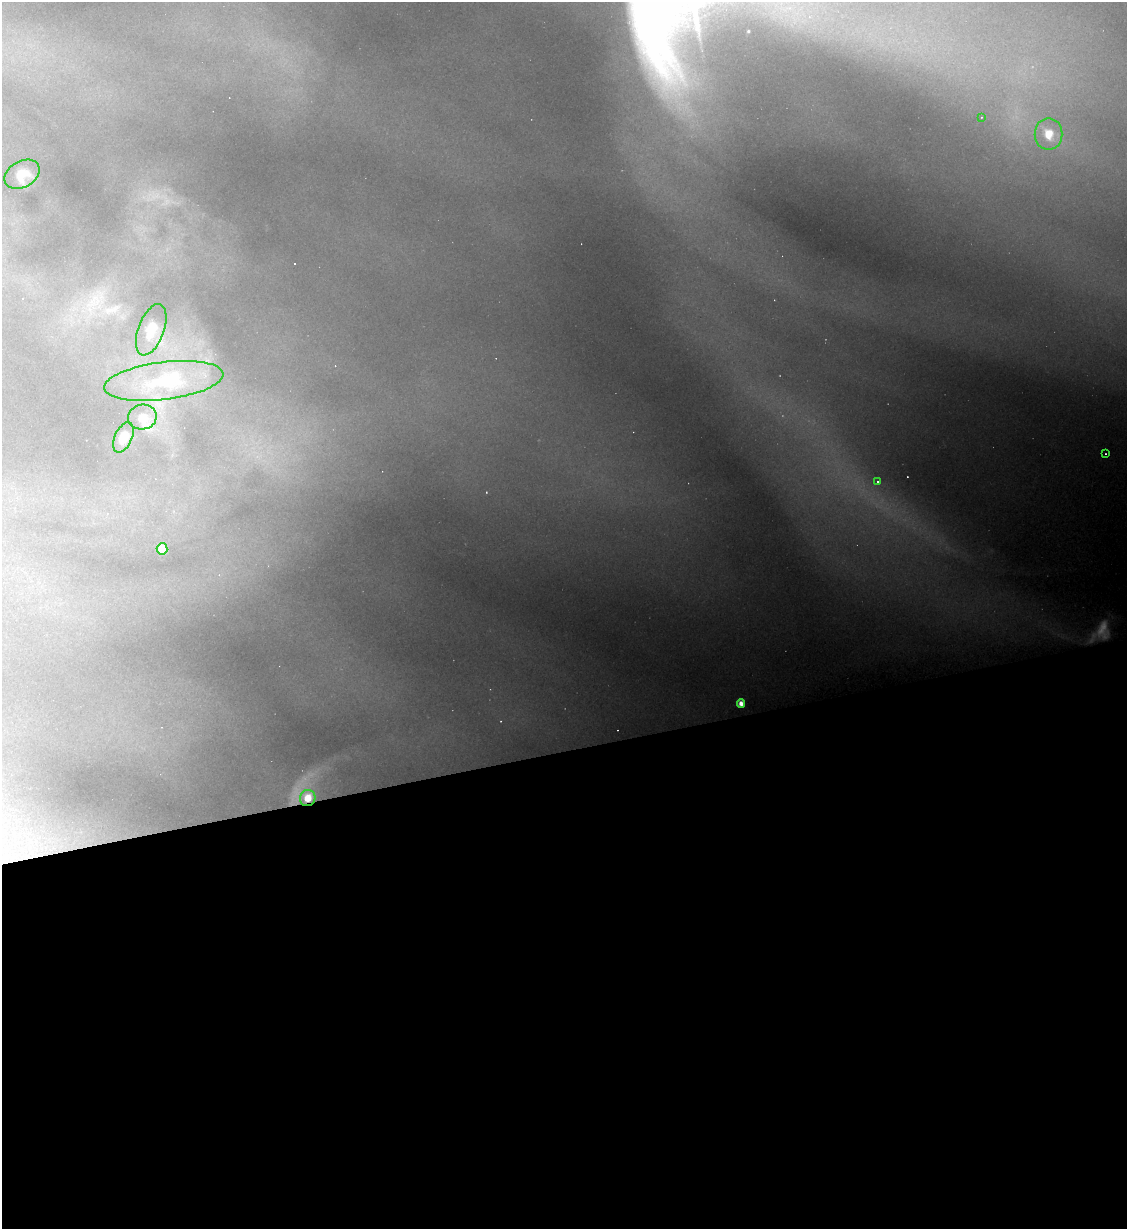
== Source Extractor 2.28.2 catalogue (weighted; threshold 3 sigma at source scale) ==
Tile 15 of 4 x 4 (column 3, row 4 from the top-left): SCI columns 2499-3623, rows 1-1227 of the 4885 x 4907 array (HDU 1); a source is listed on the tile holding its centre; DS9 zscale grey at full resolution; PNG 1129 x 1231 px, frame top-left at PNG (2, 2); each listed source drawn as its Kron ellipse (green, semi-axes under 4 px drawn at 4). Shown black and unused: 39% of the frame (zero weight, under 2 of 3 exposures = <1% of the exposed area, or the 3 px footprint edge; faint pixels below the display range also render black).
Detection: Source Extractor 2.28.2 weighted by HDU 2 'WHT'; one run over the whole footprint, this tile lists its part. Background 1.16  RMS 0.044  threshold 0.197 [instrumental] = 3 sigma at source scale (4.5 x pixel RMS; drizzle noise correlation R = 1.50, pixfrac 1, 0.05/0.05 arcsec/px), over >= 5 px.
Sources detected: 17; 1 too faint to see at this stretch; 4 cosmic-ray / hot-pixel residue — neither listed nor drawn; the other 12 listed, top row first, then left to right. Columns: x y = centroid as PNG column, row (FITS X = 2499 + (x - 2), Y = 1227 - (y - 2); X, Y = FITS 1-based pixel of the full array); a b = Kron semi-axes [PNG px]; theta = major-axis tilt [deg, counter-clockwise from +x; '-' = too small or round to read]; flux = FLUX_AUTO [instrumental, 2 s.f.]
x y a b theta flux
981 117 3 2 - 2.8
1049 134 16 14 -90 73
22 174 19 13 30 67
151 330 27 13 70 82
164 381 60 19 7 270
142 417 14 12 13 44
123 437 16 8 66 40
1105 454 2 2 - 3.5
877 482 4 4 - 6.7
162 549 6 5 - 74
741 703 4 4 - 22
308 798 8 7 - 67
Overlapping masked pixels (flux is a lower limit): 1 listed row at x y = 308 798
Unlisted compact peaks at least as high as the median listed source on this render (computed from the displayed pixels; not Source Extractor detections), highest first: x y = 907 477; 617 730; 486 492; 501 721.